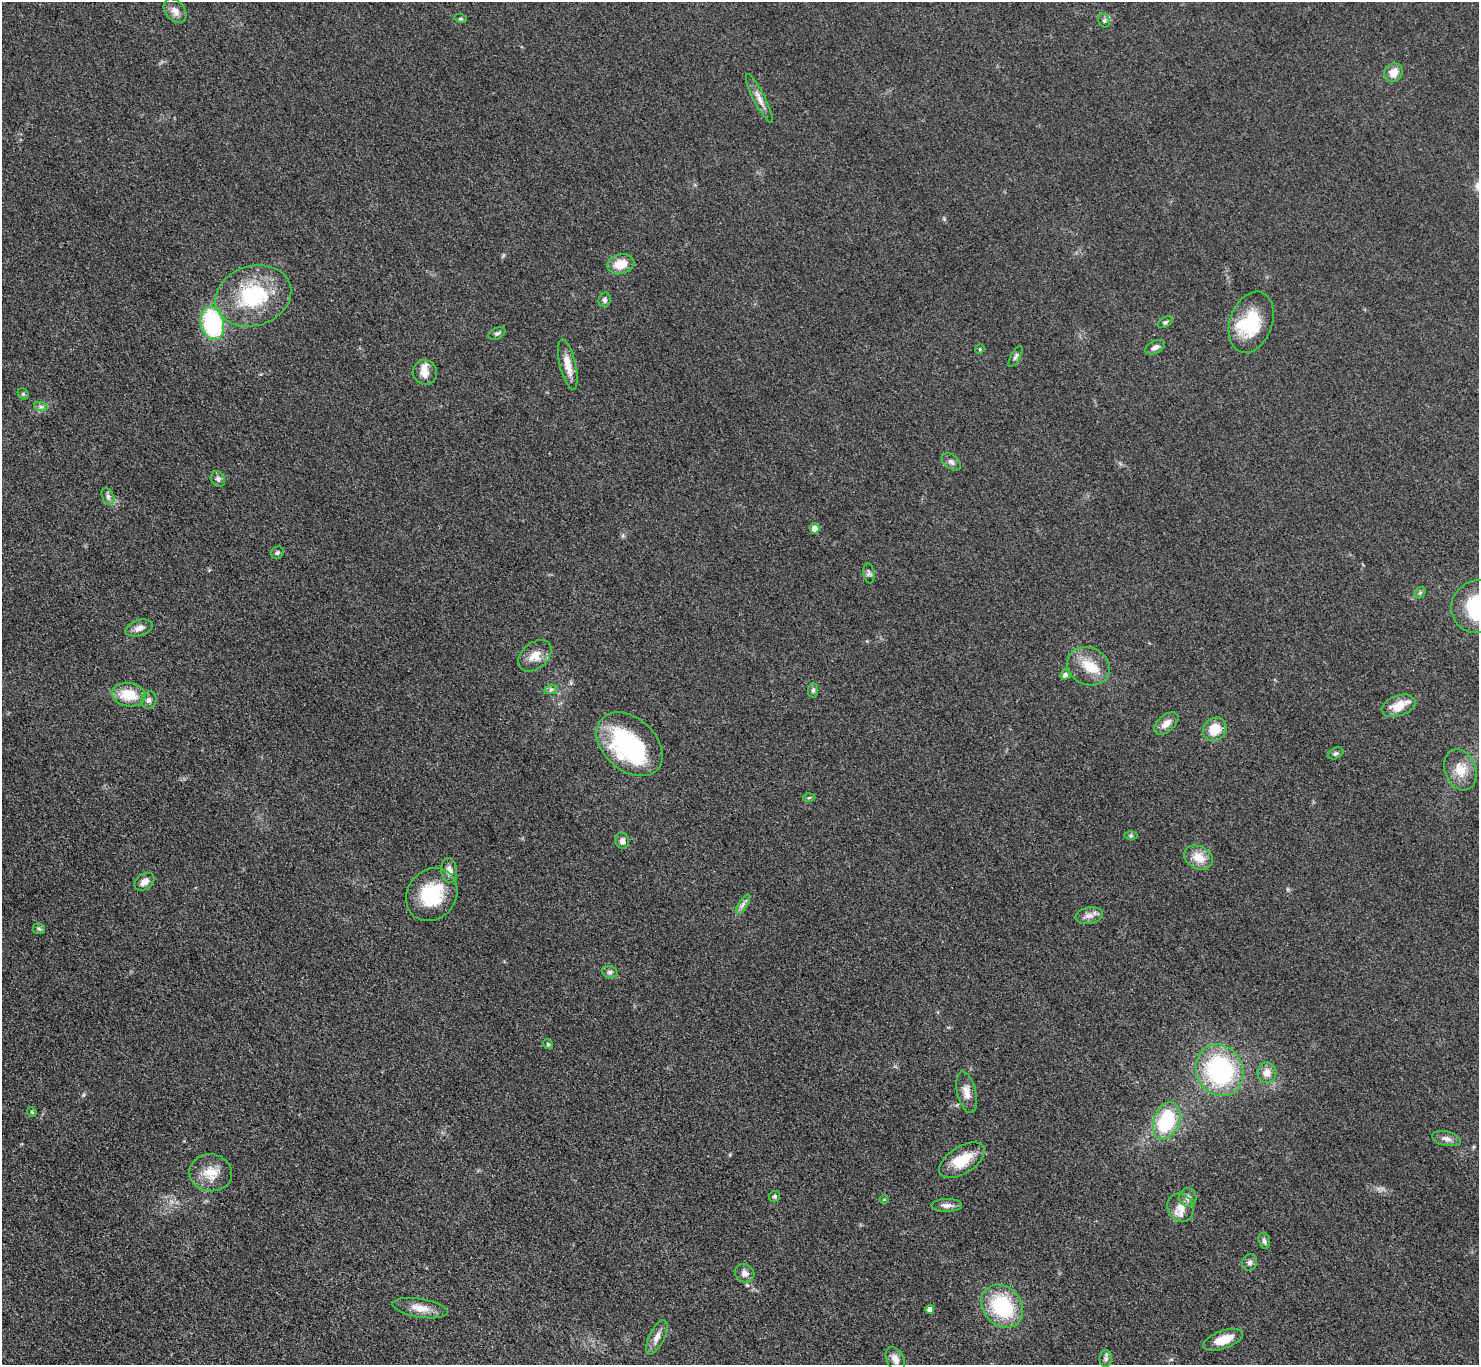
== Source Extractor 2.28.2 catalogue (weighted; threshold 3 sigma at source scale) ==
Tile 7 of 4 x 4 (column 3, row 2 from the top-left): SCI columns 2964-4440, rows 3032-4394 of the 5927 x 5922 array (HDU 1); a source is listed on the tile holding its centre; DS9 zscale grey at full resolution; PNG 1481 x 1367 px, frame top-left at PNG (2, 2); each listed source drawn as its Kron ellipse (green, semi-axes under 4 px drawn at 4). Shown black and unused: <1% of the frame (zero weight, under 3 of 4 exposures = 1% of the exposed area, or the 3 px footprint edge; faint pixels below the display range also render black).
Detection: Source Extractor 2.28.2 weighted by HDU 2 'WHT'; one run over the whole footprint, this tile lists its part. Background 0.0488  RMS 0.0062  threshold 0.0278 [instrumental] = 3 sigma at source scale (4.5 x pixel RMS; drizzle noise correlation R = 1.50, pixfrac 1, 0.05/0.05 arcsec/px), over >= 5 px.
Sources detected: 81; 1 inside a brighter object's white glare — neither listed nor drawn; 4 inside a brighter listed object's ellipse — not listed separately; the other 76 listed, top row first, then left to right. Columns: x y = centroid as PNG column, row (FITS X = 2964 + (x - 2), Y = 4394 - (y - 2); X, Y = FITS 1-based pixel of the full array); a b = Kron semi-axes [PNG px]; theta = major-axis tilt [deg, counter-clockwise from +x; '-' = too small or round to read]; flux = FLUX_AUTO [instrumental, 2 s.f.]
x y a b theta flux
175 11 14 9 -50 4.3
461 19 6 4 -18 0.82
1104 21 7 5 -68 1.3
1394 73 10 8 53 6.9
759 98 27 6 -63 4.8
621 264 14 9 13 10
253 296 39 30 17 49
605 300 7 6 - 1.9
1165 322 8 5 31 1.2
1251 322 31 21 70 30
212 323 17 11 -78 67
497 333 9 5 28 1.7
1155 347 10 6 25 2.5
980 349 5 4 - 0.61
1016 357 12 4 61 1.5
568 365 26 8 -77 8.8
425 372 12 12 - 5.7
23 394 6 5 - 0.91
41 407 7 4 -18 1.4
951 462 11 6 -37 2.3
218 479 8 6 -53 1.8
108 496 9 5 -65 2.1
815 528 5 5 - 4.7
277 553 7 6 - 1.2
869 573 10 5 -82 1.7
1420 593 6 5 - 1.1
1478 607 27 26 - 47
139 628 14 8 17 3.9
535 656 19 13 40 7.8
1089 666 22 18 -26 14
1065 675 5 4 - 2.4
551 689 7 4 19 1.2
813 690 7 5 88 1.4
129 695 17 11 -8 16
149 700 8 7 - 2.3
1399 706 17 10 21 10
1166 724 14 8 41 5
1215 729 12 11 - 12
629 744 38 26 -42 74
1336 753 8 5 26 1.3
1460 770 21 15 -69 11
809 798 6 4 2 0.83
1131 836 6 4 1 1
622 841 8 6 -76 2.8
1198 857 15 11 -28 9.4
449 870 12 8 -84 4.2
144 882 11 7 37 4.2
432 895 28 24 51 32
743 904 11 4 57 2.2
1089 916 14 8 11 3.9
39 929 6 5 - 1.2
610 972 8 6 -14 1.5
548 1044 5 4 - 0.84
1220 1070 26 23 -64 83
1267 1072 10 9 - 5.5
967 1092 21 9 -77 6
32 1112 5 4 - 0.64
1167 1121 19 13 69 41
1446 1139 15 7 -12 3.4
962 1160 25 13 33 17
211 1173 21 18 -5 12
775 1196 6 5 - 1.1
1188 1197 9 8 - 3
884 1199 5 3 - 0.55
947 1205 15 6 0 3.3
1181 1208 14 12 -55 7.1
1264 1241 8 5 -75 1.7
1250 1262 8 7 - 1.8
745 1273 10 8 -34 3.4
1002 1306 23 19 -50 44
420 1308 28 9 -9 8.1
930 1309 4 4 - 3.6
657 1337 19 7 64 4.5
1223 1340 21 9 19 11
895 1359 13 8 -62 4.1
1106 1359 8 6 88 1.7
Isophote crosses this tile's border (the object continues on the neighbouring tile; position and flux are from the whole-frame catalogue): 1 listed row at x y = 1478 607